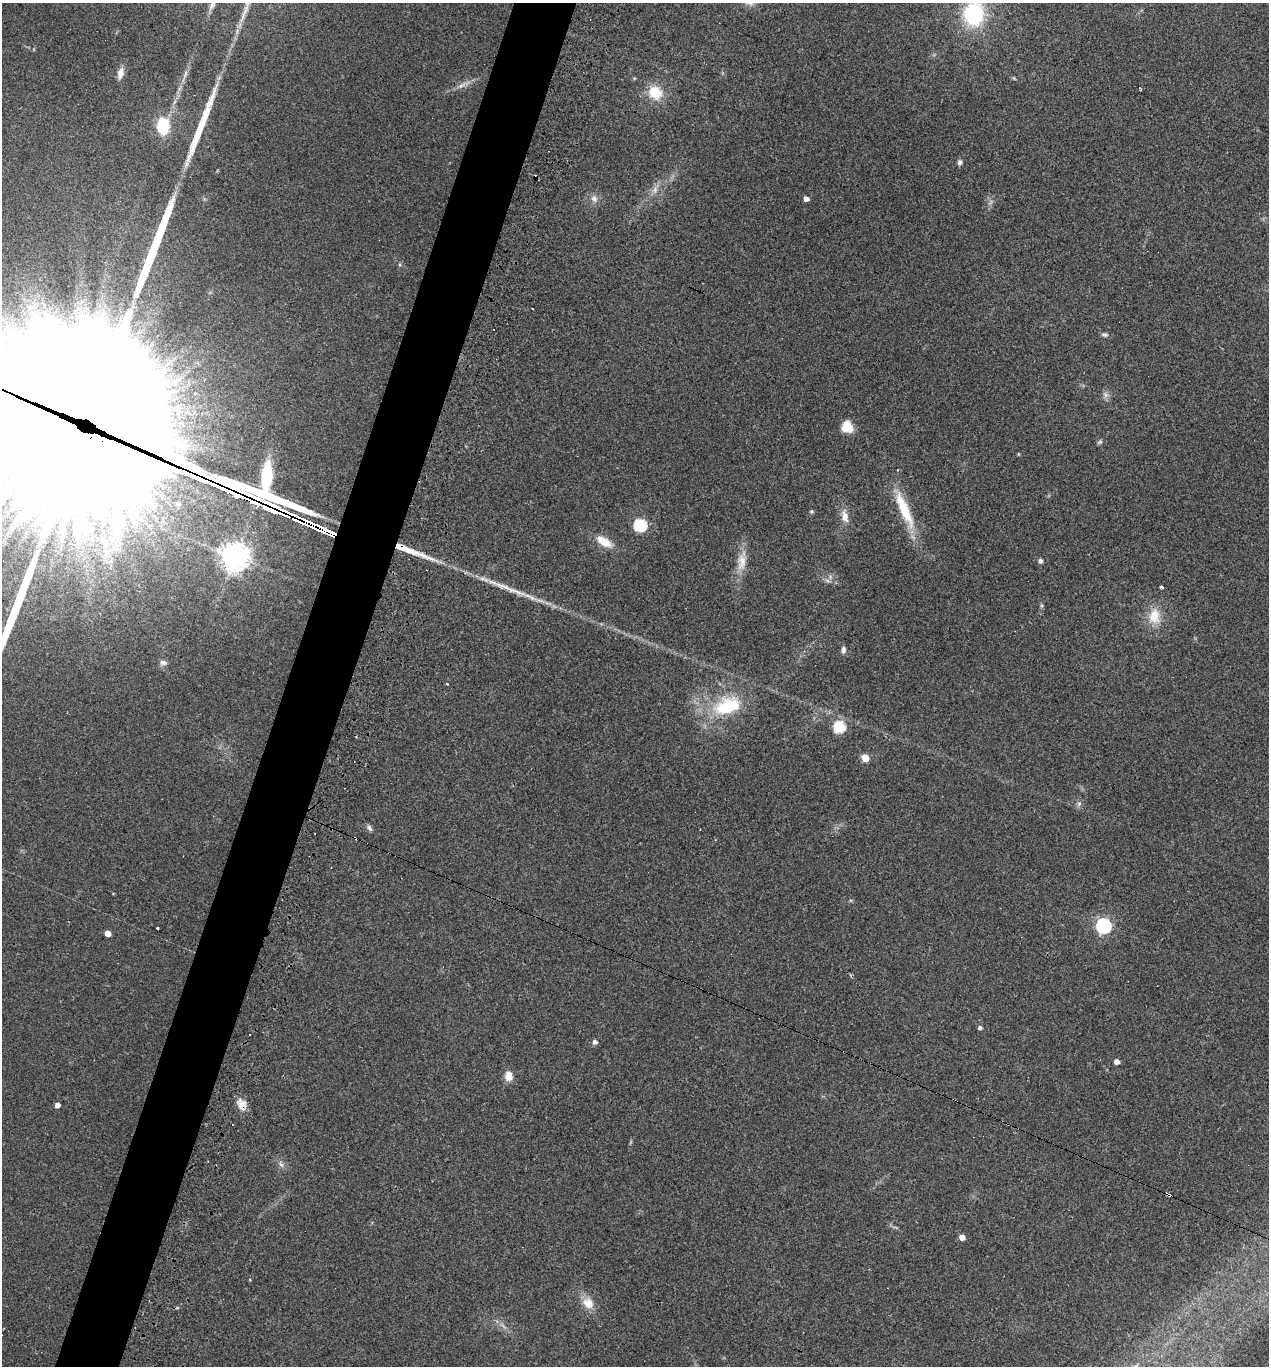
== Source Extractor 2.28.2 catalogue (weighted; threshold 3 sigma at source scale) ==
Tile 7 of 4 x 4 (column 3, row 2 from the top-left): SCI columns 2668-3934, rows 2744-4107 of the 5526 x 5510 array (HDU 1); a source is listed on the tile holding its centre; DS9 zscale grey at full resolution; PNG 1271 x 1368 px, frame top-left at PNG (2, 3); no overlay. Shown black and unused: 5% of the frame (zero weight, under 3 of 4 exposures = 4% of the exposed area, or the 3 px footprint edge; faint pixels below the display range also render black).
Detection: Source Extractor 2.28.2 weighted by HDU 2 'WHT'; one run over the whole footprint, this tile lists its part. Background 0.0797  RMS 0.0055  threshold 0.0248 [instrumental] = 3 sigma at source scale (4.5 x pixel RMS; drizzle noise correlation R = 1.50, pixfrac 1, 0.05/0.05 arcsec/px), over >= 5 px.
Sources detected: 69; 2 too faint to see at this stretch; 6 cosmic-ray / hot-pixel residue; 6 long thin detections or spike segments (spike, bleed or trail) — not listed; the other 55 listed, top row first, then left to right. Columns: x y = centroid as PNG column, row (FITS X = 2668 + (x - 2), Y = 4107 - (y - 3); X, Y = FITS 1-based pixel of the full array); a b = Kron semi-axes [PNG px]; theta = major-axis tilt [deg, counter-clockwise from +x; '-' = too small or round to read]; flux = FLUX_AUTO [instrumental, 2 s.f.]
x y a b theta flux
974 14 26 21 83 46
120 73 13 7 75 4.2
185 76 26 4 71 4.1
634 78 5 4 - 0.6
463 85 25 5 25 4
1140 89 3 2 - 0.48
655 92 14 13 - 15
163 126 17 12 -88 20
960 162 7 6 - 1.4
655 190 12 8 86 3.2
594 198 11 8 -49 3.1
806 199 5 4 - 3.1
1105 334 8 6 -7 1.4
1105 394 9 8 - 2.2
847 427 14 13 - 7.3
93 437 239 75 -24 83000
1100 442 8 5 39 1
1018 454 5 3 - 0.51
898 470 3 3 - 0.53
904 509 58 12 -67 23
812 511 4 4 - 0.95
845 516 20 9 -80 5.5
640 525 6 6 - 70
318 528 66 8 -23 8500
604 542 18 9 -31 10
235 557 9 9 - 650
742 561 31 12 81 9.8
1040 561 6 5 - 1.2
828 581 11 4 -15 1.6
1161 587 4 3 - 5.9
1041 606 6 4 72 0.8
1154 616 24 17 -89 12
843 650 9 5 -89 1.8
163 663 10 7 -12 1.9
447 684 3 2 - 1.2
727 706 37 21 19 35
839 727 6 6 - 54
865 758 5 5 - 13
1079 804 8 6 69 1.5
369 828 9 6 -59 1.6
1103 926 6 6 - 140
158 928 3 3 - 0.95
108 933 5 4 - 6.4
980 1027 4 4 - 1.5
250 1035 3 3 - 2.2
595 1042 5 5 - 2
1117 1061 4 4 - 3.1
509 1076 10 8 88 6.4
242 1104 17 11 -69 5.3
57 1105 4 4 - 3.1
281 1164 10 5 -64 2
1168 1195 6 3 -36 1.1
962 1237 5 4 - 4.9
588 1303 17 13 -49 7.6
1136 1366 9 4 48 1.2
Overlapping masked pixels (flux is a lower limit): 4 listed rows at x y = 93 437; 318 528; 242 1104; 1168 1195
Isophote crosses this tile's border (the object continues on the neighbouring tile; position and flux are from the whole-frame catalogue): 3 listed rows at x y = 974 14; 93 437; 1136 1366